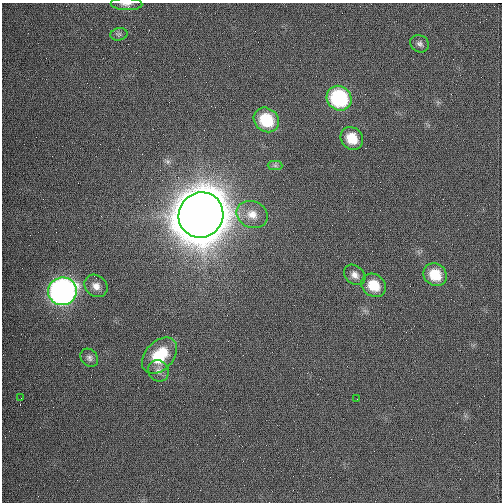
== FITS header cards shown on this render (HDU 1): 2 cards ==
NAXIS1  =                  500 / length of data axis 1
NAXIS2  =                  500 / length of data axis 2

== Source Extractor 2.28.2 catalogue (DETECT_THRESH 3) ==
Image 500 x 500 px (HDU 1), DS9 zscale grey, 1 PNG px = 1 image px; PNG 504 x 504 px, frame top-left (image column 1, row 500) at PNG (2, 3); each listed source drawn as its Kron ellipse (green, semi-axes under 4 px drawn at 4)
Background 1140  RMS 31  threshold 92.9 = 3 sigma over >= 5 px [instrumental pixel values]
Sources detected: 19; all 19 listed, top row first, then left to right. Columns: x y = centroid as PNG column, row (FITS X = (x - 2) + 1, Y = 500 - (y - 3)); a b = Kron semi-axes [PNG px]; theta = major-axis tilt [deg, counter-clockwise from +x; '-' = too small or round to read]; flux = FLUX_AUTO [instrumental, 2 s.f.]
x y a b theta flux
126 4 16 6 -2 9.6e+03
119 34 8 6 11 5.1e+03
420 44 10 8 -32 7.5e+03
339 98 13 11 -42 2.0e+05
266 120 13 11 -40 8.9e+04
352 138 12 10 -47 4.3e+04
275 165 7 5 -1 4.9e+03
252 214 16 13 -23 2.8e+04
201 215 23 22 - 1.3e+07
355 275 11 9 -41 1.2e+04
435 275 12 11 - 5.5e+04
374 285 13 11 -36 4.6e+04
96 286 12 10 -43 1.6e+04
62 291 14 14 - 8.7e+05
160 356 21 14 47 8.4e+04
89 358 10 8 -49 8.0e+03
158 371 11 10 - 1.2e+04
21 398 2 2 - 1.0e+03
357 399 3 2 - 1.8e+03
At the frame edge (FLAGS 8, measured only in part): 1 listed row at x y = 126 4